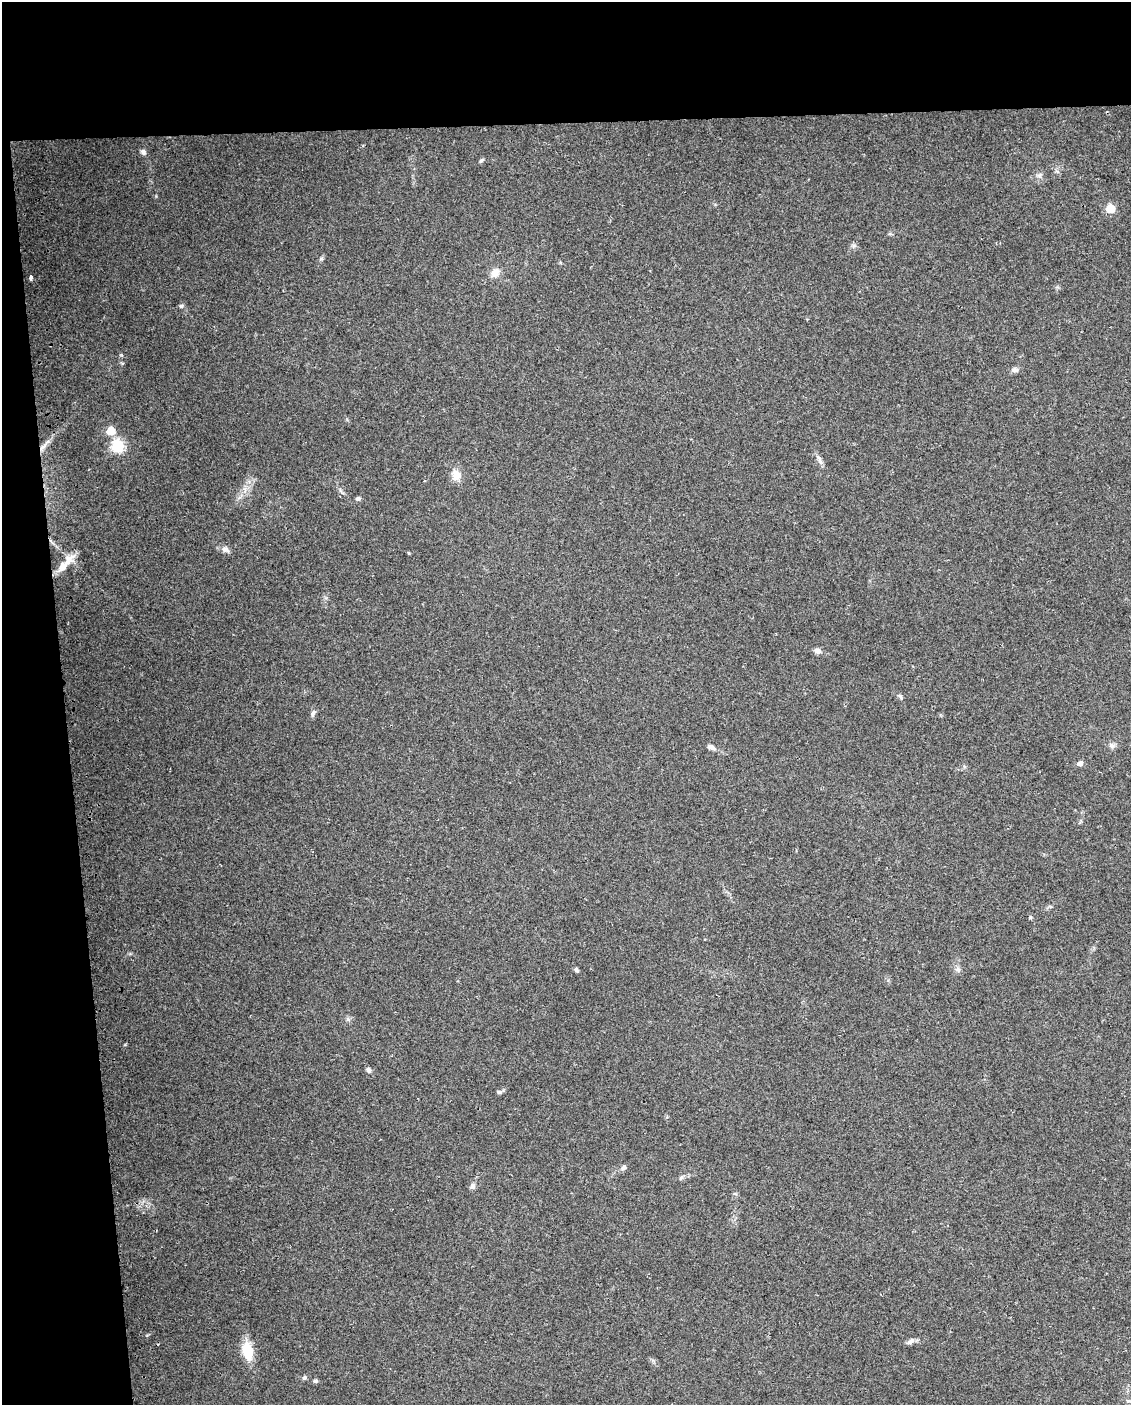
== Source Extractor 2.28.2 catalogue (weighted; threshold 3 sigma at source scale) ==
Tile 1 of 4 x 3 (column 1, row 1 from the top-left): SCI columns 32-1160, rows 2854-4256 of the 4578 x 4261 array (HDU 1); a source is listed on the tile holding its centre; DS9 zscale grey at full resolution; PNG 1133 x 1407 px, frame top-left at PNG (2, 2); no overlay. Shown black and unused: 14% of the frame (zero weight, under 2 of 3 exposures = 2% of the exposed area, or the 3 px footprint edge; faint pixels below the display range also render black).
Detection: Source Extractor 2.28.2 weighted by HDU 2 'WHT'; one run over the whole footprint, this tile lists its part. Background 0.102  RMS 0.01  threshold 0.045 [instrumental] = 3 sigma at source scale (4.5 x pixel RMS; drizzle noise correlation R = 1.50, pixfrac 1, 0.0396/0.0396 arcsec/px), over >= 5 px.
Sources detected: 41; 1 inside a brighter listed object's ellipse — not listed separately; the other 40 listed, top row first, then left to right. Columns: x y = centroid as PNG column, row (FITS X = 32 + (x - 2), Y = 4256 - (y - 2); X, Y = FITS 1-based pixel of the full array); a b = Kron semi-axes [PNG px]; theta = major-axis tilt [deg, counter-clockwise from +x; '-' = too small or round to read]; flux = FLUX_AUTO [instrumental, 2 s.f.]
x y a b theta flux
143 152 8 6 -48 3.2
481 160 7 4 43 1.7
1039 175 7 5 31 2.5
1110 209 5 5 - 33
853 246 8 6 0 2.5
321 258 6 6 - 1.8
495 273 13 10 48 8.3
31 277 4 3 - 9.8
181 306 7 5 15 1.8
1014 370 9 7 3 3.7
111 431 5 5 - 29
44 446 27 5 50 8.7
118 446 6 6 - 120
819 459 17 5 -62 4.3
456 475 12 10 -68 11
358 498 7 5 2 1.9
225 549 11 8 -29 4.9
409 553 5 3 - 0.79
69 559 19 12 42 13
818 651 10 7 -22 4.1
900 697 10 4 -66 1.9
313 713 11 6 60 2.8
1111 745 9 7 -44 3.3
711 747 10 6 -28 3.8
1080 763 9 7 19 2.9
1030 917 5 4 - 1.2
958 969 8 7 - 3.1
576 970 6 5 - 2
348 1019 7 5 -46 2.3
369 1070 7 5 -34 3
499 1092 8 5 0 2.2
623 1168 8 5 49 3
681 1177 7 4 2 1.8
473 1186 8 7 - 3.4
735 1194 6 4 -18 1.2
911 1341 11 6 36 3.8
248 1350 17 10 -81 30
304 1378 6 5 - 2.1
315 1381 7 5 19 1.9
1128 1401 7 4 -6 1.6
Overlapping masked pixels (flux is a lower limit): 1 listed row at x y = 44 446
Unlisted compact peaks at least as high as the median listed source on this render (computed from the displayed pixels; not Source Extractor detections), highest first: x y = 156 196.